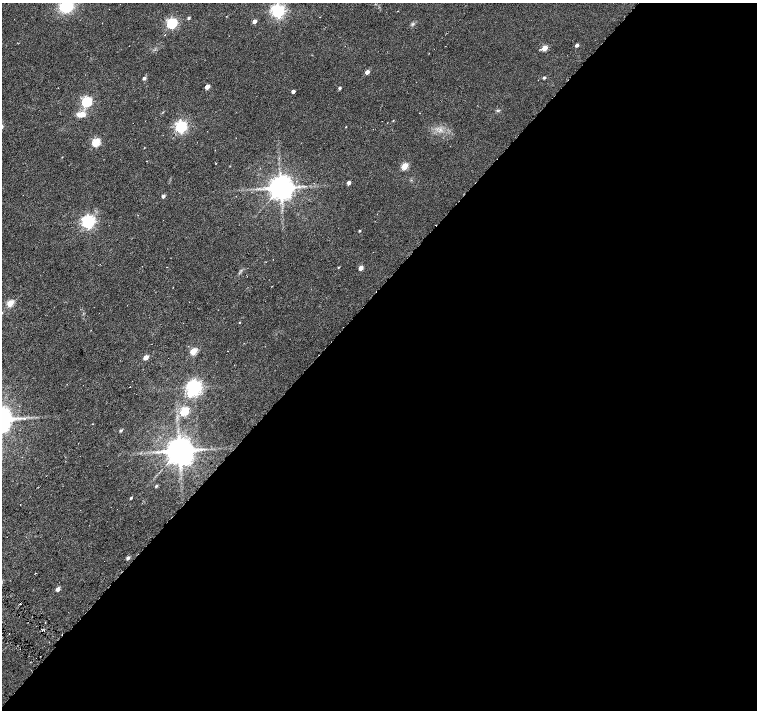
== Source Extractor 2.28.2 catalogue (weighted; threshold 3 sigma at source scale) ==
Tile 12 of 4 x 4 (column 4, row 3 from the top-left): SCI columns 4532-6041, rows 1654-3068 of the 6041 x 6067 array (HDU 1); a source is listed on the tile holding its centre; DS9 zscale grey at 2 x 2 block average (1 PNG px = mean of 2 x 2 image px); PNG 759 x 712 px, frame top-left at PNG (2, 3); no overlay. Shown black and unused: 58% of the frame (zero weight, under 3 of 6 exposures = <1% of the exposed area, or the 3 px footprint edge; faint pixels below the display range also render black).
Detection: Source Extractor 2.28.2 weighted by HDU 2 'WHT'; one run over the whole footprint, this tile lists its part. Background 0.0217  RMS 0.0052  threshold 0.0214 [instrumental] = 3 sigma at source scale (4.09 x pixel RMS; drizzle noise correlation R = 1.36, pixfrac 0.8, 0.0396/0.0396 arcsec/px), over >= 5 px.
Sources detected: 51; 1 inside a brighter object's white glare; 2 cosmic-ray / hot-pixel residue — not listed; the other 48 listed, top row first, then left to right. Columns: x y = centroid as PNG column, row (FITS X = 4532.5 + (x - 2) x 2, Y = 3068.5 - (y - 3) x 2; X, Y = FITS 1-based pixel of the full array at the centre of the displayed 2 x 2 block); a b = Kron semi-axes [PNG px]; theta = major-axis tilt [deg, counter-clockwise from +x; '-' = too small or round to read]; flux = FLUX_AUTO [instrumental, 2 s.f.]
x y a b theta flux
66 6 12 11 - 42
278 11 4 4 - 330
320 17 2 2 - 0.5
189 18 3 2 - 2.2
254 21 3 3 - 5.5
172 23 4 3 - 150
577 45 3 2 - 3.4
545 48 3 3 - 19
367 72 3 3 - 6.2
144 78 3 3 - 3
544 78 3 2 - 1.9
207 87 3 3 - 12
340 88 3 2 - 2.4
293 91 3 2 - 4.4
87 102 4 3 - 150
497 111 4 2 - 0.98
81 114 11 6 2 10
181 127 4 4 - 220
346 127 2 2 - 0.56
96 142 3 3 - 63
144 148 2 2 - 0.46
405 166 3 3 - 31
349 183 3 2 - 4.9
281 187 6 5 - 1600
163 196 3 3 - 3.7
88 221 4 4 - 290
359 231 2 2 - 1.2
338 268 3 2 - 0.56
361 268 3 2 - 8.7
272 286 2 2 - 0.4
10 303 3 3 - 37
2 313 3 2 - 0.88
239 322 3 2 - 0.72
193 351 3 3 - 38
227 351 2 2 - 0.35
146 358 3 3 - 13
194 387 4 4 - 430
190 394 5 4 - 14
19 406 2 2 - 0.41
184 411 4 3 - 71
121 431 4 3 - 1.7
179 450 6 5 - 2100
156 486 3 2 - 1.5
131 498 3 2 - 1.5
128 558 4 3 - 2.5
35 573 2 2 - 0.53
58 589 3 3 - 6.9
20 604 3 2 - 0.82
Isophote crosses this tile's border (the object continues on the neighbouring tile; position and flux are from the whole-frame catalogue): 2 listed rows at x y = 66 6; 2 313
Diffuse or blended objects may show on this block-average render without a row.